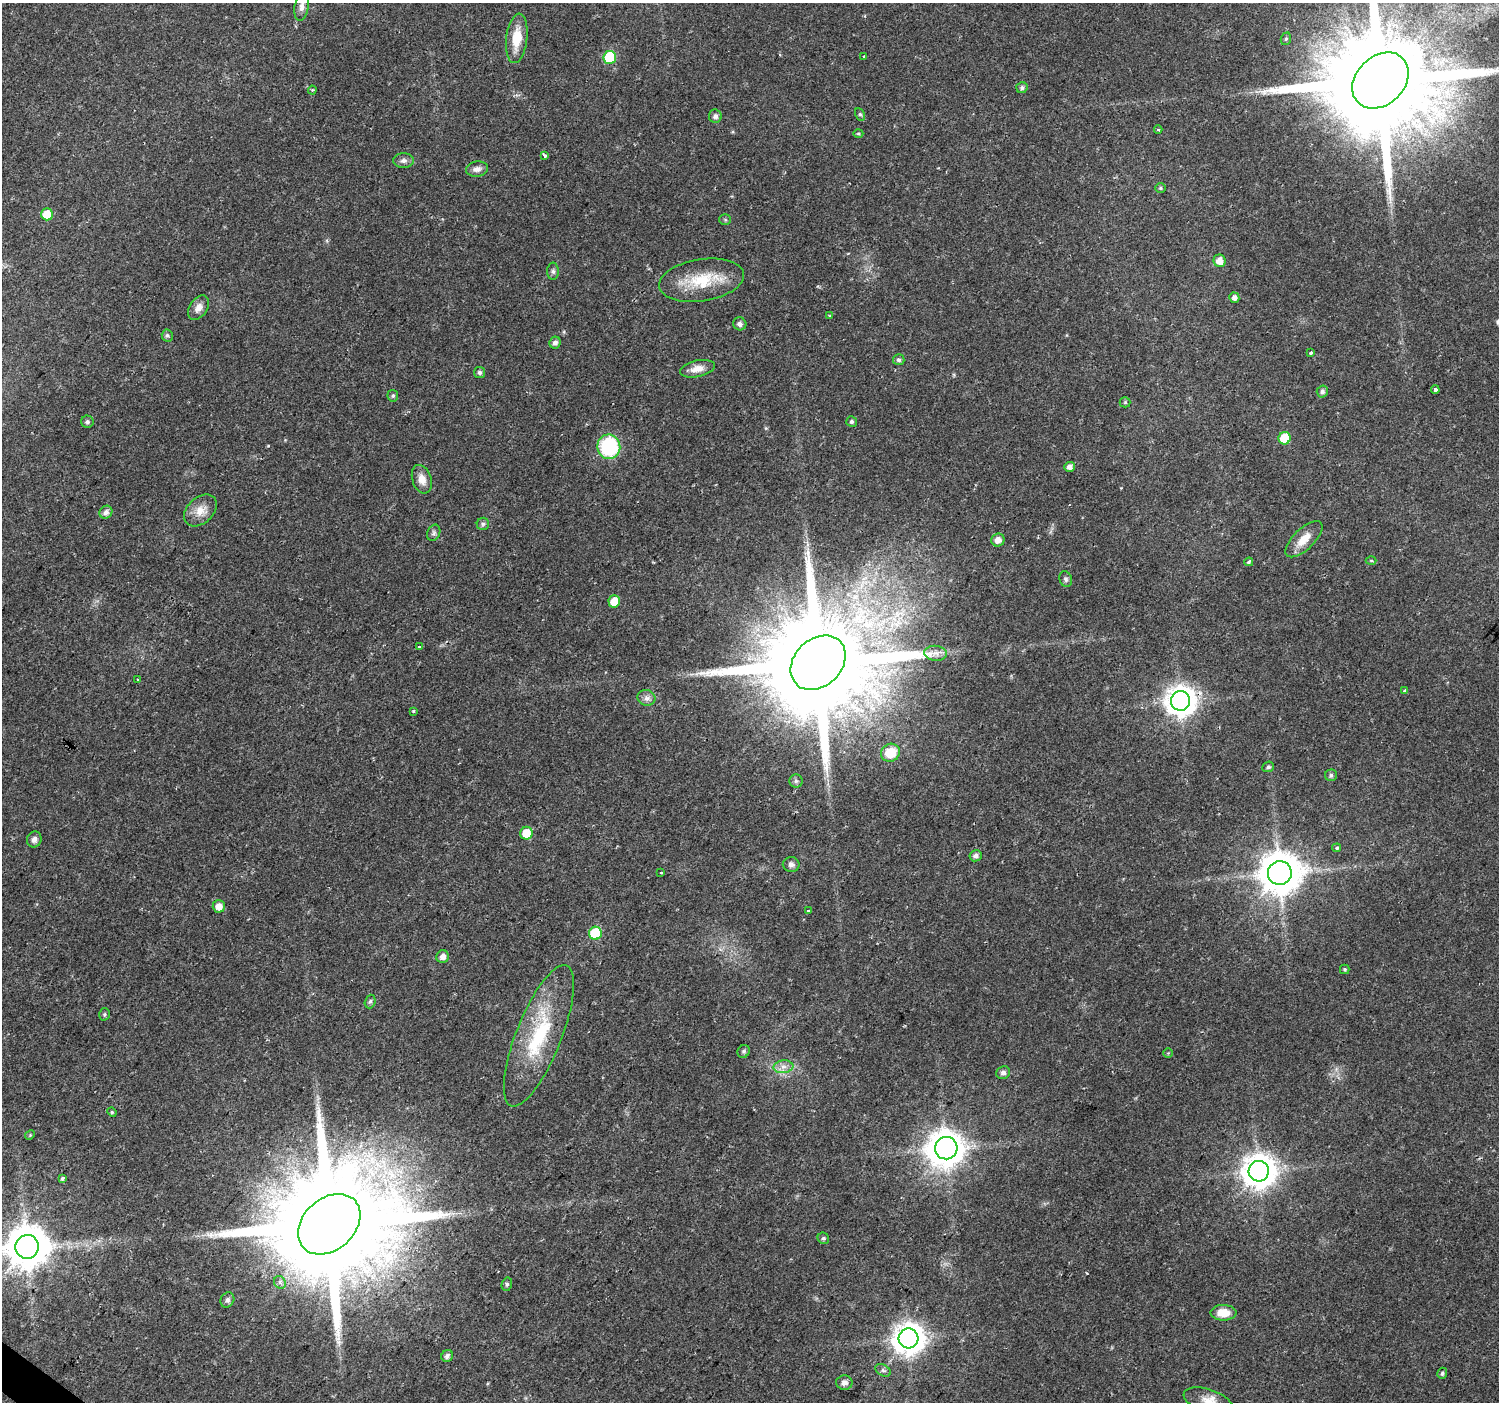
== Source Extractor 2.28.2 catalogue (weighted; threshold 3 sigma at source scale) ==
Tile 7 of 4 x 4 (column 3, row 2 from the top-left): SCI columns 2993-4489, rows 2977-4376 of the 5992 x 6024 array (HDU 1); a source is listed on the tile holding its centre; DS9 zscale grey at full resolution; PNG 1501 x 1404 px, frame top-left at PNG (2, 3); each listed source drawn as its Kron ellipse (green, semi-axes under 4 px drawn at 4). Shown black and unused: <1% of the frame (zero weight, under 2 of 3 exposures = <1% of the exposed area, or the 3 px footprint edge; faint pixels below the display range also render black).
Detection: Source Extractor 2.28.2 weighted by HDU 2 'WHT'; one run over the whole footprint, this tile lists its part. Background 0.0237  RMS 0.003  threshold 0.0134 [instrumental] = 3 sigma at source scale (4.5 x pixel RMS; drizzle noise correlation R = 1.50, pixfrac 1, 0.0396/0.0396 arcsec/px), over >= 5 px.
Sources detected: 101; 1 inside a brighter listed object's ellipse — not listed separately; the other 100 listed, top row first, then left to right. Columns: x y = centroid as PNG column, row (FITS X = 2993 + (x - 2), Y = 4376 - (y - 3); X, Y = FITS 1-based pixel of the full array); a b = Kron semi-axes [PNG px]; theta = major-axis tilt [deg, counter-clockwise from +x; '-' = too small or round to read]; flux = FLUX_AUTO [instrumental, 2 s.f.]
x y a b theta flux
302 7 14 7 80 1.6
517 38 25 10 83 6.5
1286 39 6 5 - 0.5
864 56 3 2 - 0.26
610 57 6 6 - 18
1380 80 32 24 45 11000
1022 88 6 5 - 0.76
312 90 4 4 - 0.34
860 114 6 4 -61 0.51
715 116 6 6 - 0.99
1158 130 4 3 - 0.31
858 133 5 3 - 0.34
545 155 4 3 - 0.84
404 161 10 7 1 1.4
477 169 11 7 10 1.6
1160 188 5 5 - 0.46
47 214 6 6 - 6.6
725 220 5 5 - 0.42
1219 261 6 6 - 2.9
553 271 9 6 -90 0.8
701 280 43 21 9 14
1234 298 5 5 - 1.2
198 308 13 8 56 2.2
830 316 3 3 - 0.3
740 324 6 6 - 0.94
167 335 6 5 - 0.6
555 343 6 5 - 1
1311 353 3 3 - 0.62
899 360 6 5 - 0.68
697 369 17 8 12 2.8
479 372 5 5 - 0.8
1435 390 4 3 - 1.6
1322 391 6 5 - 0.93
393 396 6 5 - 0.56
1125 402 5 5 - 0.38
852 421 5 5 - 0.72
87 422 6 6 - 0.7
1285 438 6 6 - 10
609 447 12 11 - 26
1070 467 5 5 - 1.6
422 479 15 9 -72 2.8
200 510 19 13 42 4
106 512 7 6 - 1.4
483 524 6 6 - 0.7
434 533 8 6 66 0.79
1304 539 24 10 44 4.6
998 540 7 6 - 2
1371 560 5 3 - 0.35
1249 562 4 4 - 0.54
1066 579 8 6 -71 0.72
614 601 6 6 - 5.5
419 647 4 3 - 0.6
936 653 11 7 -6 1.7
818 663 31 23 44 9800
138 680 3 3 - 0.65
1405 691 4 3 - 0.77
646 698 9 8 - 1.4
1180 701 10 9 - 420
413 711 3 3 - 0.52
890 753 10 8 30 8.2
1268 767 6 5 - 0.75
1331 775 6 6 - 0.73
796 781 6 6 - 0.67
526 833 6 6 - 5.5
34 839 8 7 - 1.4
1337 848 4 4 - 0.5
976 856 6 5 - 1.1
791 864 8 7 - 1.2
661 873 3 3 - 0.46
1280 873 12 11 - 1000
219 906 6 6 - 2.8
808 911 3 3 - 0.97
595 933 6 6 - 18
443 957 6 6 - 1.7
1345 969 5 4 - 0.46
370 1002 7 5 72 0.63
104 1014 6 5 - 0.51
539 1036 76 22 68 25
744 1051 7 6 - 0.59
1168 1053 4 4 - 0.31
783 1067 10 6 5 1.7
1003 1073 7 6 - 1.1
112 1112 5 4 - 0.39
30 1135 5 4 - 0.32
946 1148 11 11 - 620
1259 1171 10 10 - 570
62 1178 4 3 - 0.7
329 1224 35 26 42 11000
823 1238 6 5 - 0.57
27 1247 12 11 - 1000
280 1282 6 5 - 0.98
507 1284 7 5 76 0.65
227 1300 8 6 61 1
1223 1313 13 7 -1 4.5
909 1338 10 10 - 450
447 1356 6 5 - 0.99
883 1370 8 5 -29 0.83
1442 1373 5 5 - 0.65
844 1383 8 7 - 1.4
1208 1401 25 11 -18 4.1
Overlapping masked pixels (flux is a lower limit): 4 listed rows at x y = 1380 80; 818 663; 1180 701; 329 1224
Isophote crosses this tile's border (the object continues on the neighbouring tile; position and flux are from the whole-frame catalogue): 4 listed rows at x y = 302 7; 1380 80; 27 1247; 1208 1401